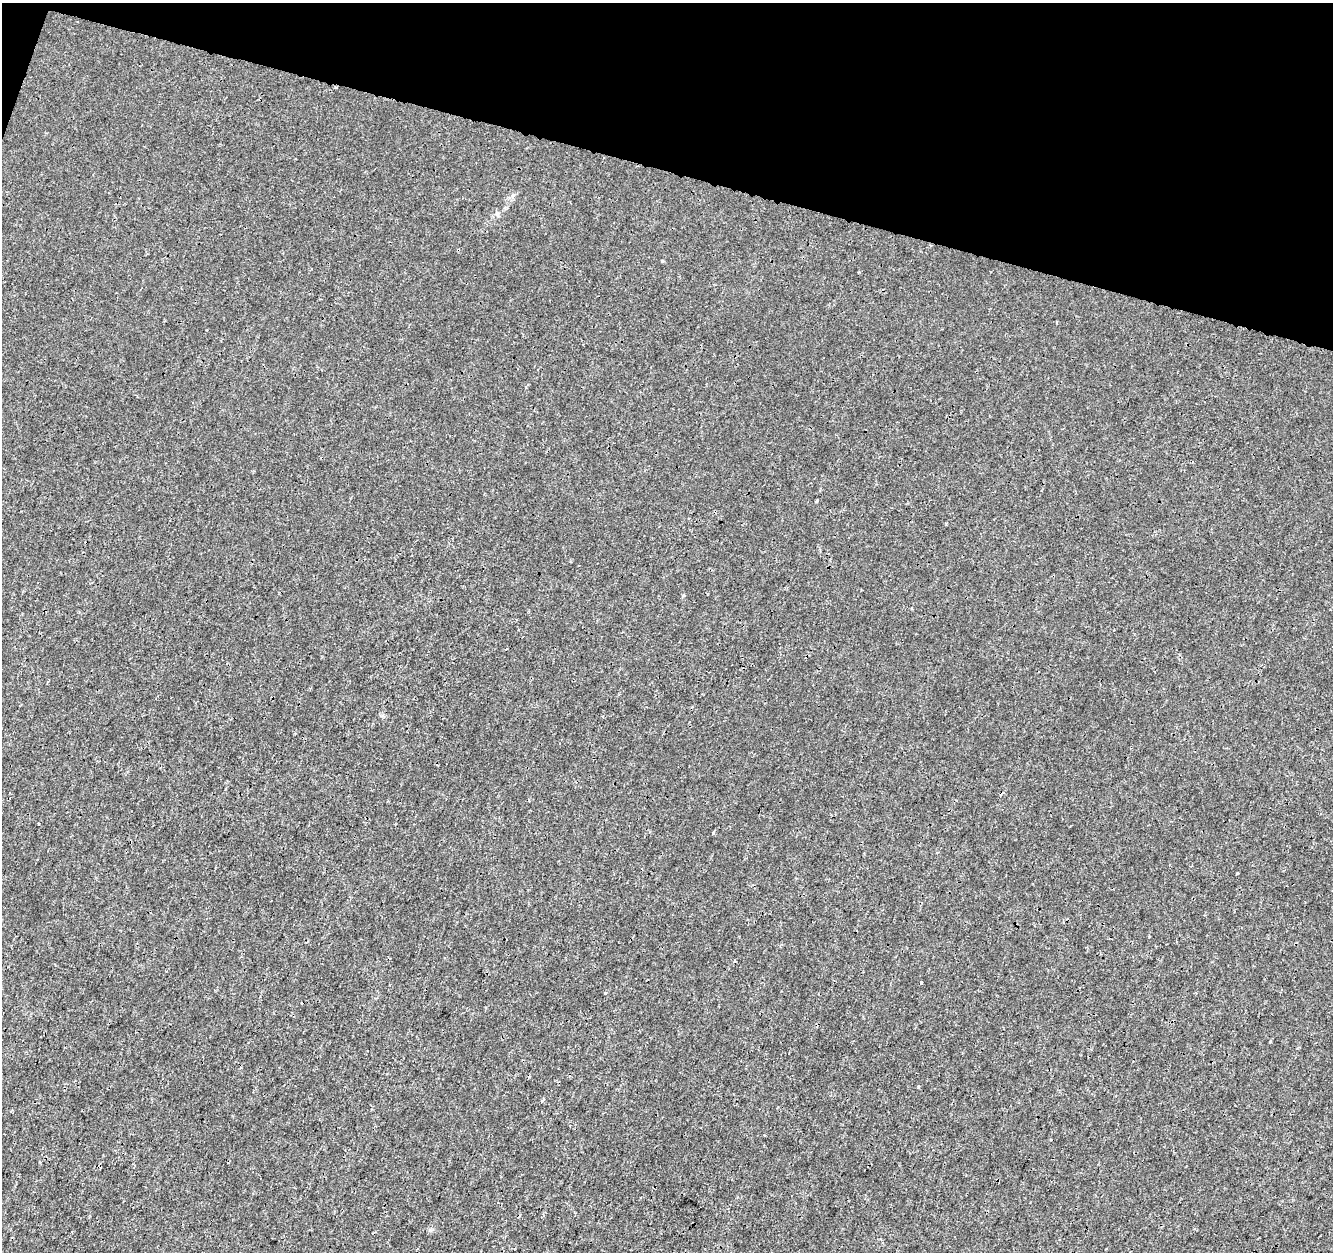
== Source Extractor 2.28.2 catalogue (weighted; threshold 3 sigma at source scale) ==
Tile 2 of 4 x 4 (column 2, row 1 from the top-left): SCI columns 1332-2662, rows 3967-5216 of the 5333 x 5498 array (HDU 1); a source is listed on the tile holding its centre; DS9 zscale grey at full resolution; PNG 1335 x 1254 px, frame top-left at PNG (2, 3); no overlay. Shown black and unused: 14% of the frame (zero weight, under 3 of 4 exposures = <1% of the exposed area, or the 3 px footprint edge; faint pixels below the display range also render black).
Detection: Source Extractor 2.28.2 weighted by HDU 2 'WHT'; one run over the whole footprint, this tile lists its part. Background 7.81e-05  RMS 0.0014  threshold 0.00641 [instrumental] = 3 sigma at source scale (4.5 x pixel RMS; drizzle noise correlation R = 1.50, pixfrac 1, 0.0396/0.0396 arcsec/px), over >= 5 px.
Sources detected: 9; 1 cosmic-ray / hot-pixel residue — not listed; the other 8 listed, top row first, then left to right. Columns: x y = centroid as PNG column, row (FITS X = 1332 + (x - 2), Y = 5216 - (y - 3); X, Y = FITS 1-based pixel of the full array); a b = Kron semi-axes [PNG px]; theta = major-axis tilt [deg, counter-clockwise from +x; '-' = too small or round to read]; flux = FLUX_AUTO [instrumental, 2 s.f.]
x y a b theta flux
662 261 4 3 - 0.12
817 500 3 2 - 0.25
713 833 5 4 - 0.18
734 961 5 2 - 0.14
921 983 3 3 - 0.49
605 993 3 3 - 0.6
1270 1041 3 3 - 0.13
543 1100 5 3 - 0.15